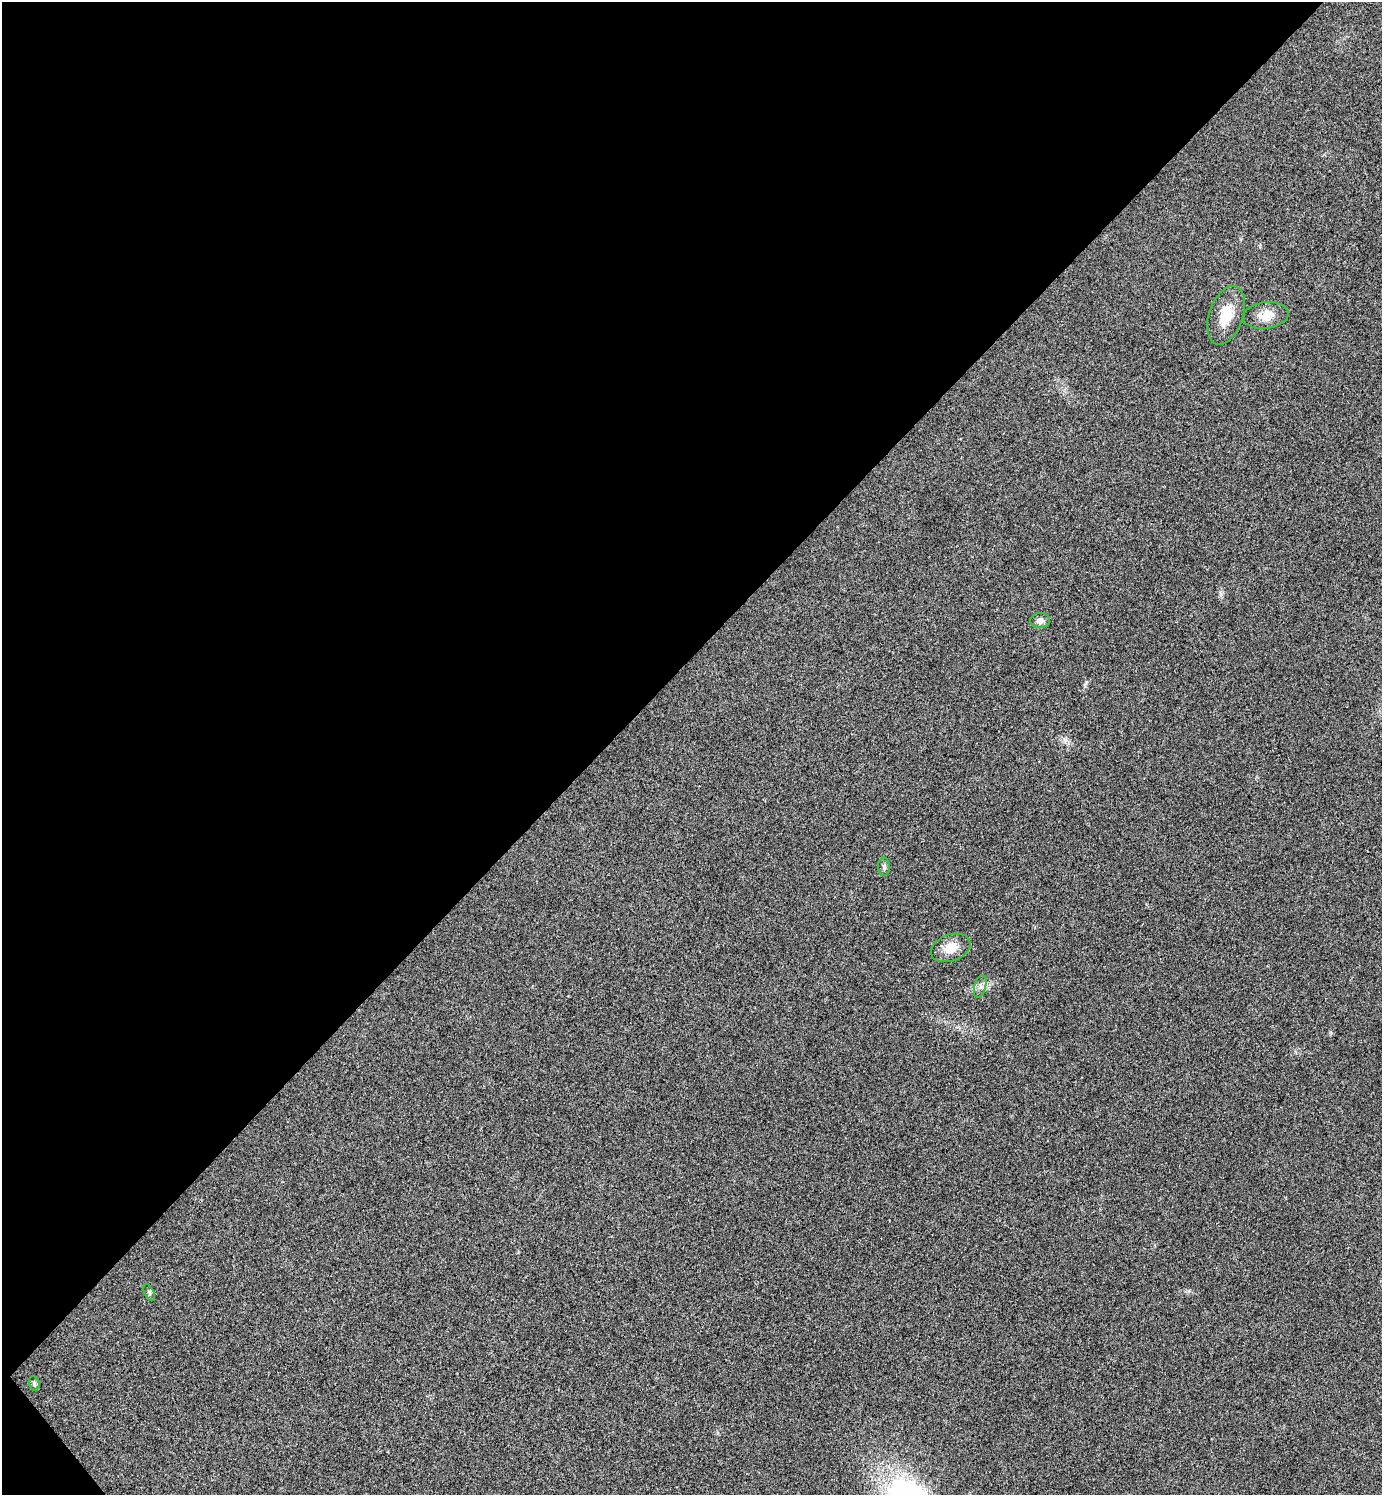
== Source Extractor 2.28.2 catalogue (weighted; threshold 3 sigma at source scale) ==
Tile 5 of 4 x 4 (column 1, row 2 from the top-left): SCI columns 302-1681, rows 2990-4482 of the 5980 x 5981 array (HDU 1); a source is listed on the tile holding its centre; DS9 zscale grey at full resolution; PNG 1384 x 1497 px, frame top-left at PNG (2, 2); each listed source drawn as its Kron ellipse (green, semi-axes under 4 px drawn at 4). Shown black and unused: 44% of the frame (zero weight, under 3 of 4 exposures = <1% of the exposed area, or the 3 px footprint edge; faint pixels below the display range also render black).
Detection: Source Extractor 2.28.2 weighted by HDU 2 'WHT'; one run over the whole footprint, this tile lists its part. Background 0.0281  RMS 0.0053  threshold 0.024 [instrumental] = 3 sigma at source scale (4.5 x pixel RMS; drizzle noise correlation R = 1.50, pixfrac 1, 0.05/0.05 arcsec/px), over >= 5 px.
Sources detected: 8; all 8 listed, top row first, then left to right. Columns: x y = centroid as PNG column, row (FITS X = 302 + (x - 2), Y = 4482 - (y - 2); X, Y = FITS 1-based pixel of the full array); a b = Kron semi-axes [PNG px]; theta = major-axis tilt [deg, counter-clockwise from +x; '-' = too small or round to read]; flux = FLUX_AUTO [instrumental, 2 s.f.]
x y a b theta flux
1226 315 30 17 71 13
1266 315 23 13 7 7.9
1040 621 10 7 3 2.3
884 867 9 6 -89 1.4
951 948 20 13 19 8.1
980 986 11 6 74 2.1
149 1292 9 5 -64 0.96
34 1383 7 5 -76 0.97